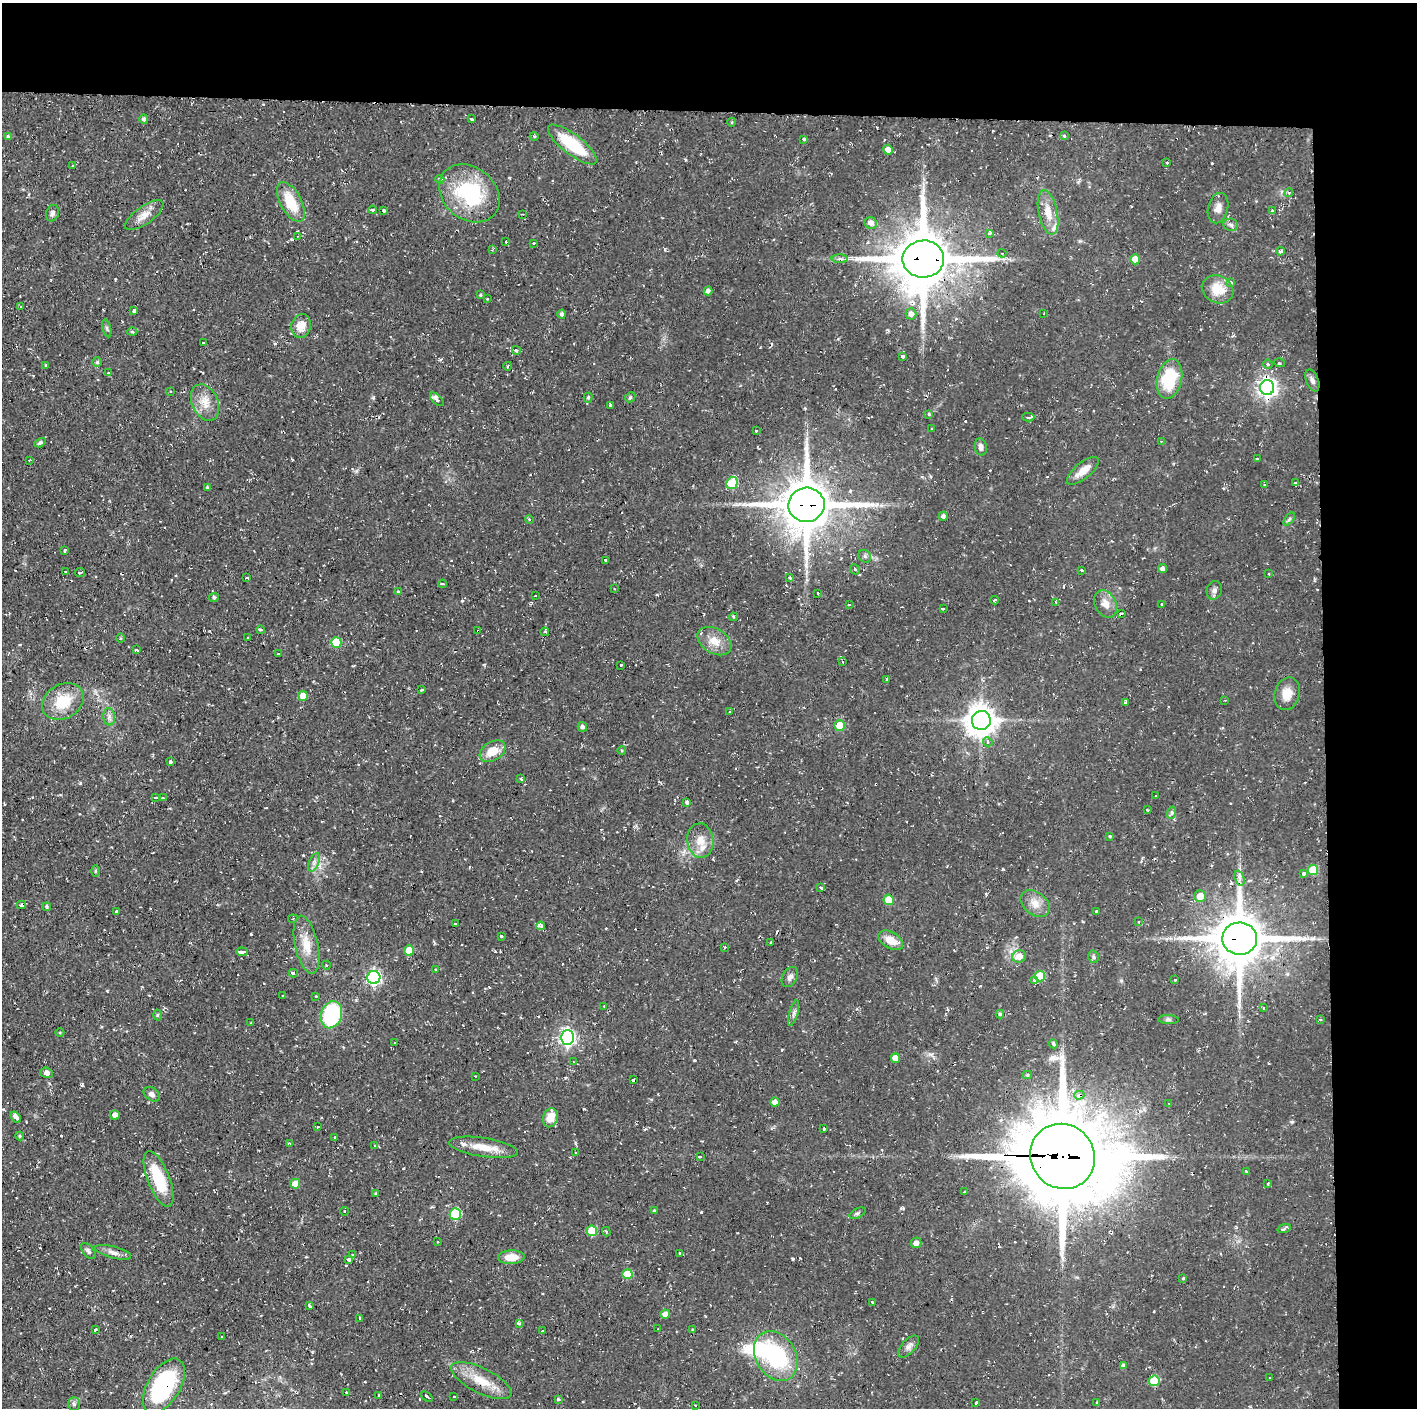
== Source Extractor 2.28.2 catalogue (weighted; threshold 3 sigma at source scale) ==
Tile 3 of 3 x 3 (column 3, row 1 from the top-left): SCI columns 2833-4247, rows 2813-4218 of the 4247 x 4218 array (HDU 1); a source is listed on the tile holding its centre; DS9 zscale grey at full resolution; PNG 1419 x 1410 px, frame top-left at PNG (2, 3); each listed source drawn as its Kron ellipse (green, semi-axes under 4 px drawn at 4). Shown black and unused: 14% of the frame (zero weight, under 2 of 3 exposures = <1% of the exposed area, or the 3 px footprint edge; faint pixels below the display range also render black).
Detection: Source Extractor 2.28.2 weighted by HDU 2 'WHT'; one run over the whole footprint, this tile lists its part. Background 0.0586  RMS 0.0063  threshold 0.0283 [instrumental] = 3 sigma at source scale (4.5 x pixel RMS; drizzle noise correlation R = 1.50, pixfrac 1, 0.05/0.05 arcsec/px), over >= 5 px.
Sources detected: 318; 1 inside a brighter object's white glare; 47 cosmic-ray / hot-pixel residue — neither listed nor drawn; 2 inside a brighter listed object's ellipse — not listed separately; the other 268 listed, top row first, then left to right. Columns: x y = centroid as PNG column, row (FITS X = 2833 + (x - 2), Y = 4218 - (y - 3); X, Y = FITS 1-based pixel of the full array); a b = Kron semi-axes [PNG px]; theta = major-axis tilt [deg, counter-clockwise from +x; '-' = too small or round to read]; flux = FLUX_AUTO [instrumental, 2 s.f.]
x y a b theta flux
144 119 5 4 - 1.5
472 119 4 3 - 3.3
732 122 4 3 - 0.52
8 136 4 3 - 2.6
534 136 4 3 - 0.64
1065 136 3 3 - 2.8
804 139 3 3 - 1.9
572 145 30 10 -37 32
888 150 5 4 - 4.7
1167 163 3 2 - 1.9
73 166 4 3 - 0.76
440 179 5 3 - 0.92
1289 192 4 4 - 1.2
469 193 33 26 -40 54
291 202 22 10 -61 19
1218 208 15 10 76 4.8
372 210 4 3 - 1.3
383 210 3 3 - 9.5
1273 211 4 3 - 0.79
1048 212 23 9 -78 10
53 213 8 6 67 1.9
522 214 3 2 - 0.71
144 215 22 9 35 7
871 223 6 5 - 3.9
1231 225 7 6 - 1.6
989 233 3 3 - 2
298 236 4 2 - 0.56
506 242 3 3 - 1.7
534 243 3 3 - 1.7
492 250 3 3 - 0.99
1280 251 4 3 - 1.4
1002 253 4 4 - 0.69
840 259 8 4 -1 1.5
923 259 21 18 2 3900
1135 259 5 5 - 9.6
1231 283 3 3 - 2.2
1218 289 16 13 -26 12
708 291 4 4 - 2.2
480 295 4 3 - 0.73
487 299 3 3 - 0.89
21 306 3 2 - 0.5
134 311 4 3 - 2.1
1044 313 3 2 - 0.46
562 314 4 4 - 1.4
911 314 6 5 - 3
301 326 12 9 76 7.9
107 328 9 3 -77 1.2
132 332 5 3 - 0.74
204 343 3 3 - 1.8
516 350 4 3 - 1.6
903 356 3 3 - 1.8
97 362 5 5 - 0.77
1279 363 6 3 -17 0.89
1268 364 5 4 - 1.1
45 365 4 2 - 0.65
508 366 4 3 - 0.68
108 373 3 3 - 1
1169 379 20 12 77 31
1312 380 12 6 -68 2.6
1267 388 7 7 - 310
171 392 3 3 - 1.2
630 397 6 4 45 0.85
588 398 5 4 - 0.96
437 399 8 4 -44 3.2
205 402 19 13 -66 9
610 405 3 3 - 3.4
929 414 3 3 - 1.6
1028 417 6 3 0 3.6
932 429 3 2 - 0.69
756 431 3 3 - 1.7
1161 441 3 3 - 0.44
40 443 6 4 29 1.1
981 447 9 6 -81 2.6
1257 458 3 3 - 1.5
29 460 2 2 - 0.43
1083 471 19 8 39 8.4
732 483 6 5 - 32
1296 483 4 3 - 3
1265 485 3 3 - 1.1
207 488 4 3 - 1.1
806 505 18 17 - 2900
943 516 5 4 - 1.7
529 519 4 3 - 0.66
1289 519 7 4 53 1.2
65 551 4 2 - 0.69
865 556 7 5 -46 1.3
605 560 3 3 - 0.71
855 569 5 4 - 1.1
1162 569 4 4 - 2.4
1082 570 3 3 - 6
65 571 3 3 - 3.7
80 573 5 2 - 0.7
1269 574 3 2 - 0.45
247 578 3 3 - 2.6
790 578 4 3 - 1.2
443 584 4 2 - 1.9
615 589 2 2 - 0.39
1214 590 9 7 75 2.3
398 592 3 3 - 1.1
818 593 3 3 - 0.99
536 596 3 2 - 0.61
214 597 5 4 - 1.2
994 600 4 3 - 1.2
1056 602 3 3 - 0.85
1106 604 14 10 -62 5.8
849 605 3 3 - 1.1
1162 605 3 2 - 0.98
943 608 4 3 - 2.7
1121 613 3 3 - 1.8
734 617 4 3 - 0.99
260 630 4 3 - 1.1
478 631 3 2 - 0.81
545 632 4 3 - 1.4
248 637 2 2 - 0.49
120 638 4 3 - 0.53
714 641 18 12 -31 9
336 642 5 5 - 19
136 650 4 3 - 4.8
278 654 3 3 - 1.1
843 662 3 3 - 0.67
621 665 3 3 - 0.99
887 679 3 3 - 0.8
421 690 3 3 - 1.3
1287 694 16 12 75 7.5
303 696 5 5 - 8.4
1225 700 2 2 - 0.55
63 702 22 17 30 19
1125 702 4 3 - 1.4
730 712 3 2 - 1.1
109 717 8 6 -84 2.5
981 720 9 9 - 890
840 725 5 5 - 11
582 727 5 4 - 1.8
988 742 5 4 - 1.4
492 751 14 9 32 10
622 751 4 3 - 0.65
171 762 3 3 - 7.8
521 779 3 3 - 10
1156 796 3 2 - 1.1
155 798 3 3 - 2.1
163 798 3 2 - 1.2
687 802 4 3 - 1.1
1147 810 3 2 - 0.66
1171 813 6 4 71 1.2
1110 836 4 3 - 0.64
700 840 17 13 -83 8.8
314 862 10 5 68 2.3
1313 870 5 5 - 21
95 871 6 4 89 0.83
1304 873 3 3 - 11
1239 878 8 4 -71 2.1
821 887 4 3 - 6.5
1200 896 6 5 - 9
889 900 5 5 - 15
1035 904 16 11 -38 6.9
21 905 5 3 - 2.4
47 907 4 3 - 3.3
1096 911 3 2 - 0.52
116 912 3 3 - 2.7
293 919 5 4 - 0.86
1139 922 3 2 - 0.53
455 923 3 2 - 0.77
541 926 4 3 - 4.2
501 936 3 3 - 1.7
1240 939 17 16 - 3000
891 940 13 8 -31 9
771 943 3 3 - 1
306 945 29 11 -78 12
725 947 4 3 - 0.98
409 950 5 5 - 12
242 952 6 3 -4 12
1019 956 7 6 - 7.4
1093 957 6 5 - 1.1
326 965 4 3 - 0.55
435 970 3 3 - 2.2
293 973 4 4 - 1.3
1040 976 5 5 - 19
374 977 6 6 - 140
790 977 11 7 61 2.6
1175 979 3 2 - 0.79
1035 980 3 3 - 3.3
283 996 3 3 - 0.8
316 996 2 2 - 0.39
604 1006 2 2 - 0.51
1263 1008 3 2 - 0.86
794 1013 13 4 74 2
1000 1014 4 4 - 0.99
157 1015 5 3 - 0.61
332 1015 14 10 73 61
1320 1019 3 3 - 0.93
1168 1020 10 4 -1 1.4
251 1023 3 3 - 0.87
60 1033 4 3 - 0.55
567 1037 7 6 - 180
395 1043 3 3 - 1.3
1053 1044 4 4 - 1.2
895 1058 5 4 - 5.4
574 1062 4 2 - 0.43
47 1073 6 5 - 3.1
1027 1075 5 4 - 1
475 1076 2 2 - 0.62
633 1080 3 3 - 2.5
152 1094 9 6 -37 2.4
1079 1095 5 4 - 4.2
775 1102 4 4 - 5
1169 1103 3 2 - 0.5
115 1115 5 4 - 3.8
16 1117 6 4 -56 3
550 1118 9 7 74 9.8
318 1127 3 2 - 0.49
824 1128 3 3 - 2.4
20 1136 4 4 - 0.77
335 1137 3 3 - 0.63
290 1144 3 2 - 0.77
375 1146 3 2 - 0.59
484 1147 35 9 -9 12
576 1153 3 2 - 0.48
1063 1156 33 31 -47 8400
700 1157 4 3 - 1.9
1246 1171 3 2 - 0.8
159 1179 29 11 -68 28
1268 1183 3 3 - 0.61
295 1184 5 5 - 7.8
964 1192 3 3 - 3
376 1194 3 3 - 0.83
654 1210 3 3 - 0.58
344 1211 4 3 - 0.62
857 1213 8 4 26 1.2
455 1214 6 5 - 40
1284 1229 7 4 19 1
592 1231 5 5 - 22
606 1232 5 3 - 0.75
437 1242 3 2 - 0.8
916 1243 5 5 - 2.8
88 1251 9 5 -50 1.8
113 1252 18 6 -15 3.7
680 1253 3 3 - 2.4
353 1254 2 2 - 0.53
511 1257 13 7 3 8.2
349 1259 3 3 - 9.9
627 1274 5 5 - 12
1183 1278 3 2 - 1.5
872 1302 3 2 - 0.54
310 1306 4 3 - 4.8
665 1314 4 4 - 4.8
359 1319 3 3 - 3.7
519 1324 4 4 - 1.7
658 1329 2 2 - 0.44
95 1330 3 3 - 1.3
693 1330 3 3 - 1.1
542 1331 3 2 - 0.97
222 1336 2 2 - 0.6
909 1346 13 7 47 2.7
776 1356 26 20 -59 53
1123 1366 4 4 - 2
1270 1378 3 3 - 1
481 1381 33 12 -26 15
1154 1381 5 5 - 27
164 1386 30 16 59 77
347 1393 3 2 - 1
379 1395 3 3 - 1.1
427 1396 6 3 -38 4.3
454 1397 3 2 - 0.91
558 1399 3 3 - 2
976 1402 4 3 - 1.3
1097 1402 3 2 - 0.83
74 1404 7 6 - 1.5
696 1405 3 2 - 0.93
Overlapping masked pixels (flux is a lower limit): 10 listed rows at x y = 923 259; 1267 388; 806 505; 478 631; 21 905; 1240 939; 1079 1095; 1063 1156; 164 1386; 427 1396
Unlisted compact peaks at least as high as the median listed source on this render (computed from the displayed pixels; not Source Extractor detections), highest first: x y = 1003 869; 251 934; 1292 1122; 701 1212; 80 783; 462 601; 694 1060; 82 1085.